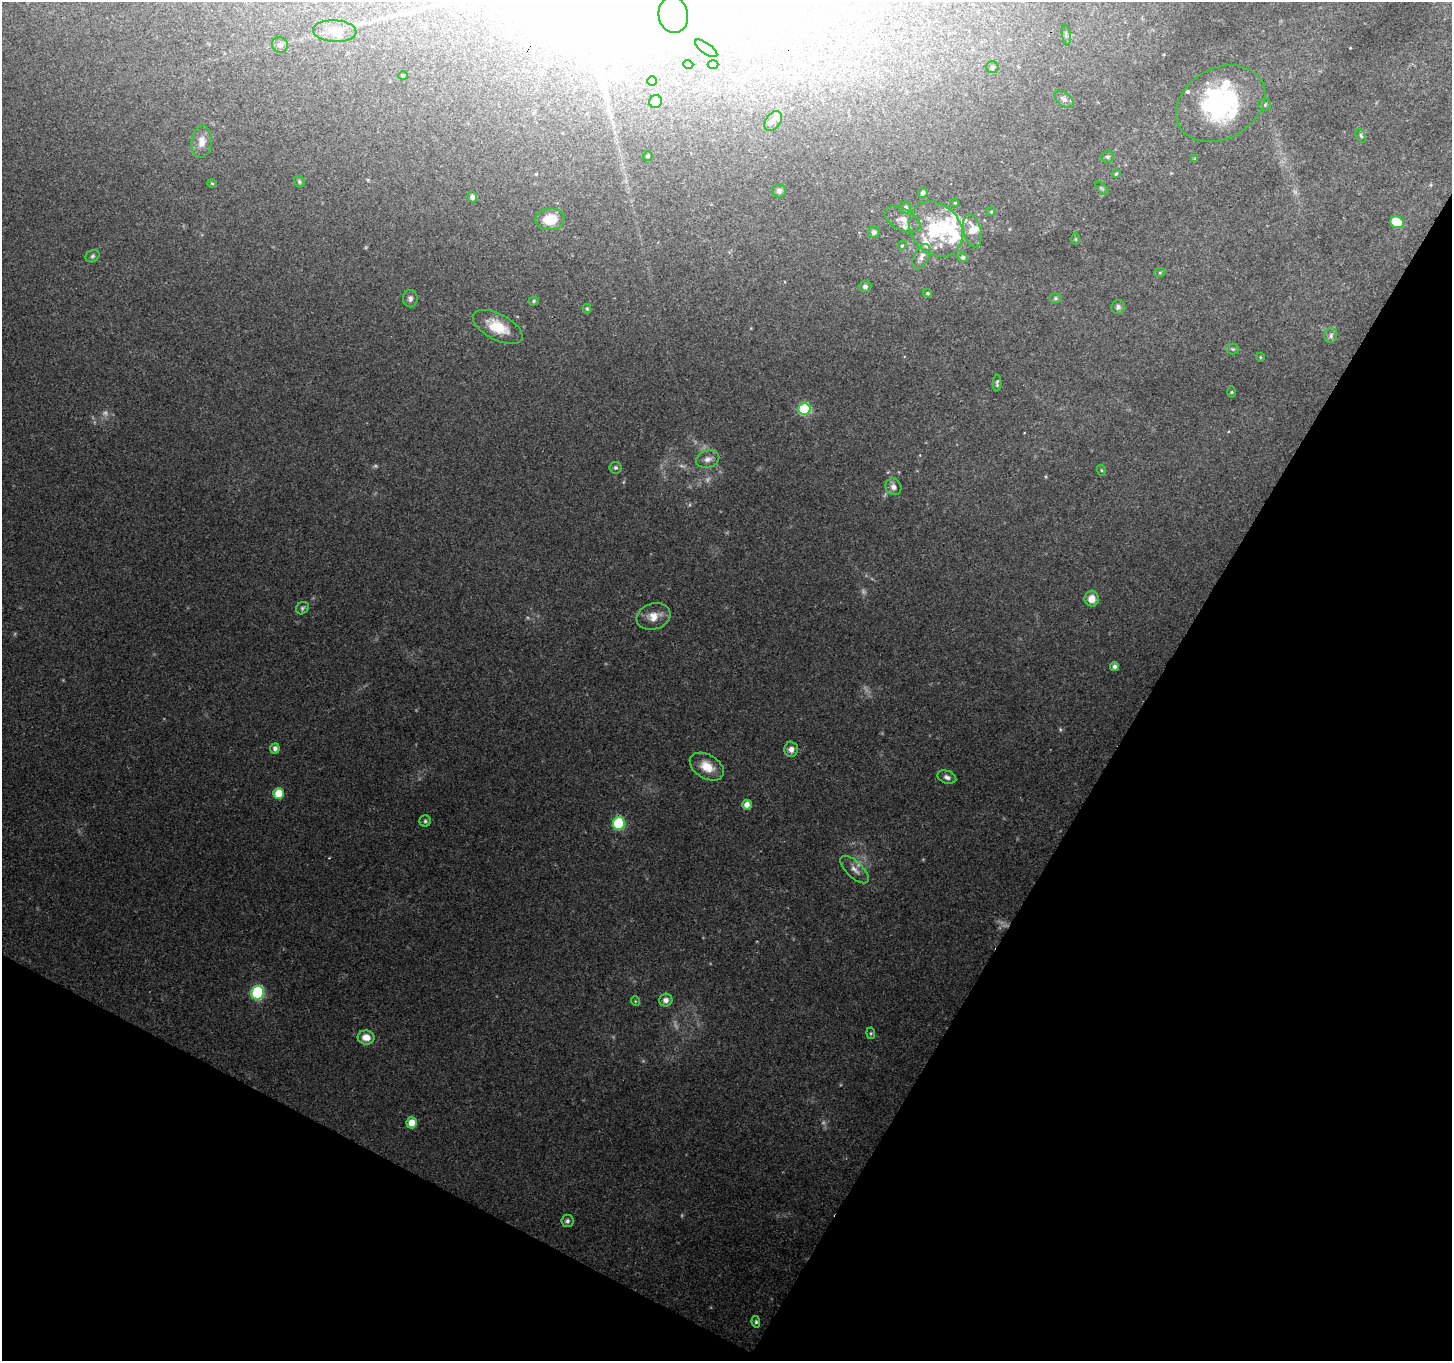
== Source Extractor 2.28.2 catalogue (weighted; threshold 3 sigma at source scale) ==
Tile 15 of 4 x 4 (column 3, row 4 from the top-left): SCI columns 2901-4350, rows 197-1555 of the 5807 x 5895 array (HDU 1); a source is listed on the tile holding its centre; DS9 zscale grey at full resolution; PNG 1454 x 1363 px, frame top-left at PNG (2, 2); each listed source drawn as its Kron ellipse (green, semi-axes under 4 px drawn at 4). Shown black and unused: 29% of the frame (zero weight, under 2 of 3 exposures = <1% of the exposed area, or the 3 px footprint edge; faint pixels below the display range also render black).
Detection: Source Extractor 2.28.2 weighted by HDU 2 'WHT'; one run over the whole footprint, this tile lists its part. Background 0.208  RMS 0.0087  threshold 0.0392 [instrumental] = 3 sigma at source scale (4.5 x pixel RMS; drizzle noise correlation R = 1.50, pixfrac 1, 0.0396/0.0396 arcsec/px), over >= 5 px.
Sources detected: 112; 10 too faint to see at this stretch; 6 inside a brighter object's white glare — neither listed nor drawn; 15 inside a brighter listed object's ellipse — not listed separately; the other 81 listed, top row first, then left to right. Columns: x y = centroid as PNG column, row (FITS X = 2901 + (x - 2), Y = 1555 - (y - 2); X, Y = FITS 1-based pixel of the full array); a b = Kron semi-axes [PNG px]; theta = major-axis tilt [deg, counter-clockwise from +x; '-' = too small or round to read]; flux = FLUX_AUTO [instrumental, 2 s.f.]
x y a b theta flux
673 15 18 14 -79 21
335 31 21 11 -3 11
1066 35 10 3 -80 1.7
280 45 8 7 - 2.9
706 48 13 5 -35 3.2
688 64 5 3 - 0.72
713 65 5 3 - 0.98
992 67 6 6 - 2.2
403 76 4 4 - 0.91
652 81 5 5 - 1.2
1064 99 11 6 -39 3.9
655 102 6 6 - 4.7
1221 104 47 35 29 100
1264 104 6 6 - 2
773 121 11 7 53 4.1
1361 135 7 4 -63 1.6
202 142 16 10 83 7.7
648 156 5 4 - 1.6
1108 157 6 5 - 2
1195 159 4 4 - 1.1
1116 173 4 3 - 1.1
299 182 6 5 - 1.4
212 183 5 3 - 0.73
1102 188 8 3 -45 1.1
779 191 7 6 - 2.8
923 193 5 4 - 4.3
472 197 5 5 - 3.4
955 203 4 3 - 0.91
905 208 6 6 - 3.9
991 212 5 4 - 1.1
550 219 14 11 5 19
902 219 19 10 -27 8.7
1397 222 7 5 -25 32
936 229 30 24 -49 52
972 231 17 8 -77 13
874 232 6 5 - 2.6
1075 239 6 4 90 1
902 246 5 4 - 1
93 256 7 5 31 1.8
921 257 13 7 61 5.3
963 257 5 5 - 2.1
1160 272 5 3 - 1
865 286 6 5 - 2.6
927 293 4 4 - 1.5
1055 298 6 5 - 1.4
410 299 9 7 -89 3
534 301 5 4 - 1.4
1118 307 7 7 - 2.7
587 309 5 4 - 1
498 327 27 13 -28 20
1331 336 7 6 - 2.4
1233 349 6 5 - 1.6
1260 357 4 3 - 0.71
997 383 8 3 87 1.6
1232 392 5 3 - 0.93
804 409 6 6 - 71
708 459 12 8 16 4.9
616 468 6 5 - 2.1
1101 470 5 3 - 0.97
893 487 8 7 - 4.4
1092 599 7 7 - 11
302 608 7 5 39 1.9
654 616 17 13 18 11
1115 667 4 4 - 3.1
275 748 5 4 - 3.2
791 749 8 7 - 4.6
707 767 18 12 -30 15
947 777 9 6 -18 3.6
279 793 5 5 - 20
747 805 5 5 - 6.3
425 821 6 5 - 1.7
619 823 6 6 - 80
855 870 18 8 -43 6.4
258 993 7 6 - 98
666 1000 6 6 - 4.2
635 1001 5 3 - 0.72
871 1033 6 4 -84 1.2
366 1037 8 7 - 9.9
412 1123 5 5 - 11
567 1221 6 6 - 2.2
756 1322 6 4 -81 1.5